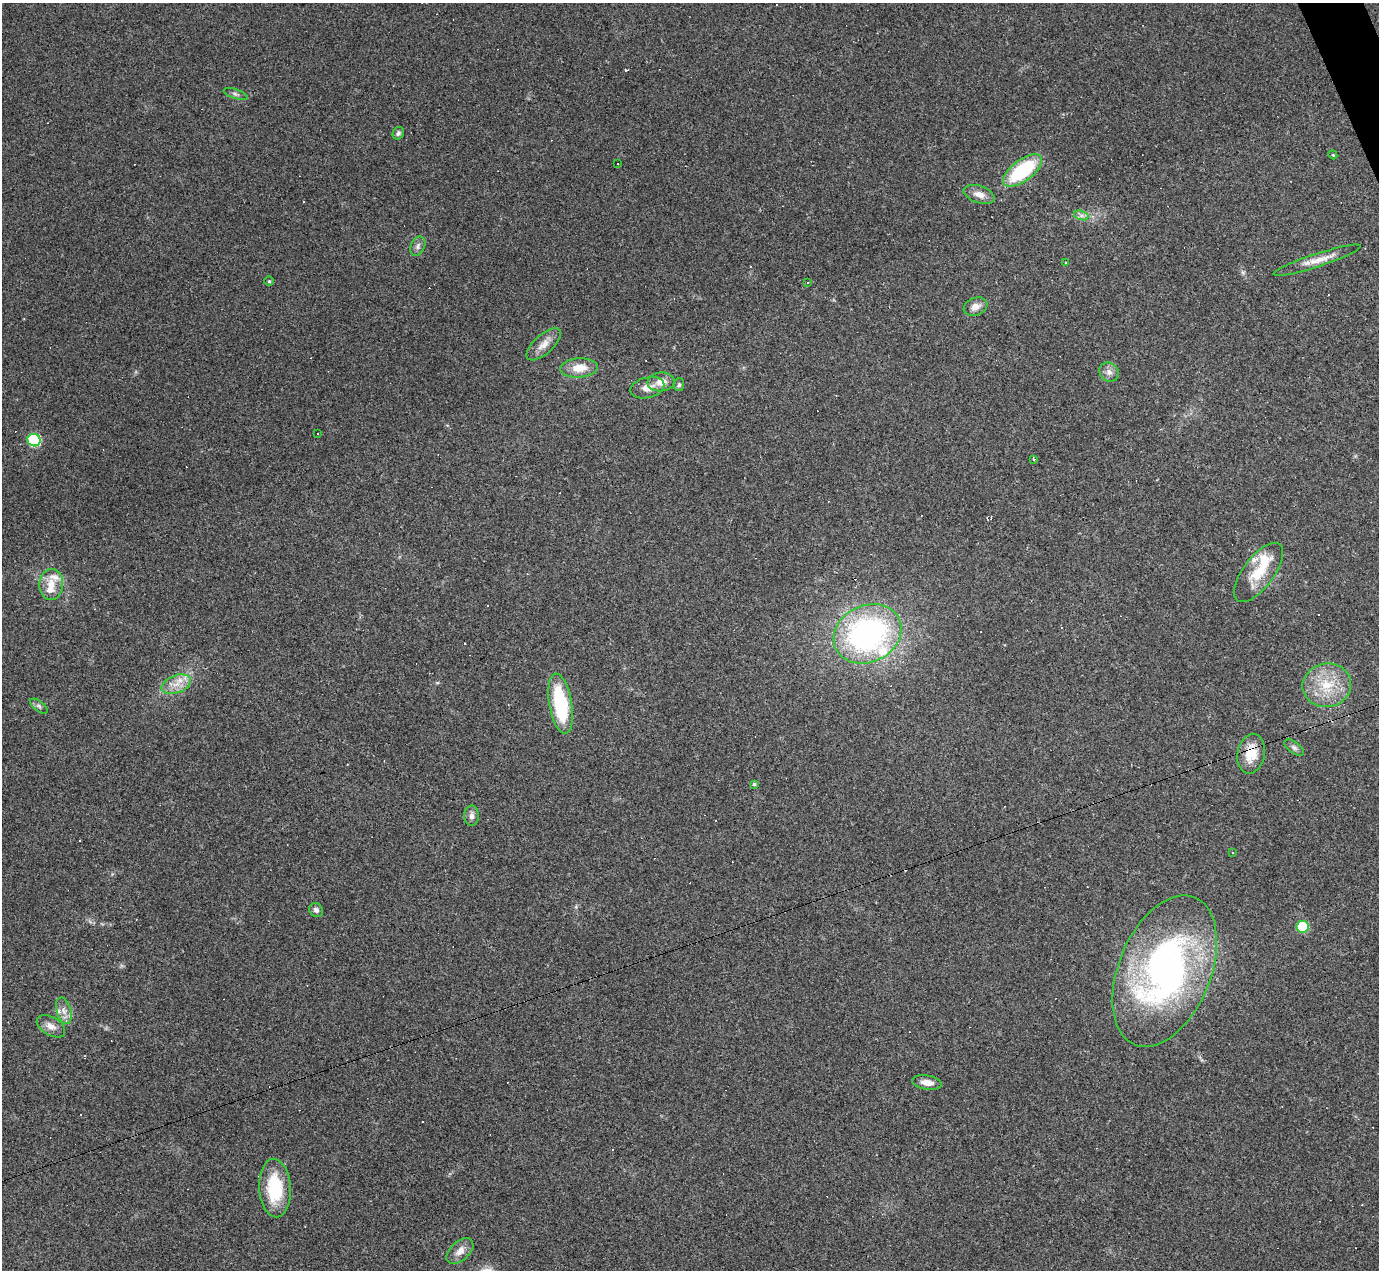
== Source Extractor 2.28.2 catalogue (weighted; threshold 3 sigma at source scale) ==
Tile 10 of 4 x 4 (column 2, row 3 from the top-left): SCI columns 1378-2754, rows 1545-2812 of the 5508 x 5495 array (HDU 1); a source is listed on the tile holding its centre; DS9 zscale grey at full resolution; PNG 1381 x 1272 px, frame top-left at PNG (2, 3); each listed source drawn as its Kron ellipse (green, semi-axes under 4 px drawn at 4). Shown black and unused: <1% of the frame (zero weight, under 3 of 4 exposures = <1% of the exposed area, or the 3 px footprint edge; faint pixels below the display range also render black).
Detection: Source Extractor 2.28.2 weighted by HDU 2 'WHT'; one run over the whole footprint, this tile lists its part. Background 0.232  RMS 0.0082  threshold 0.0367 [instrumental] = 3 sigma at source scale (4.5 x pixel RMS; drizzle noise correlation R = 1.50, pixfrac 1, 0.05/0.05 arcsec/px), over >= 5 px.
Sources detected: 68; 20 cosmic-ray / hot-pixel residue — neither listed nor drawn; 6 inside a brighter listed object's ellipse — not listed separately; the other 42 listed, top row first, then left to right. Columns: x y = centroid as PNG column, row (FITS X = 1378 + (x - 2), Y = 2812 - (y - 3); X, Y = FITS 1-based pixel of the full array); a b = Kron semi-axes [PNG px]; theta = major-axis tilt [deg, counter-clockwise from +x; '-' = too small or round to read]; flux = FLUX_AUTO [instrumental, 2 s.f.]
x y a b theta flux
235 94 12 4 -17 2.2
398 133 6 5 - 2
1333 155 4 3 - 0.73
618 164 3 2 - 1
1022 171 23 10 37 62
979 194 16 8 -19 7.2
1081 215 7 4 -18 2.4
418 246 10 7 65 3
1317 260 46 6 18 11
1066 263 4 2 - 0.57
269 281 5 4 - 1.1
807 283 3 3 - 3.2
975 307 12 8 20 5.6
544 344 21 9 42 8.7
579 368 19 9 3 13
1109 372 10 9 - 4.4
661 382 13 9 6 9.1
679 385 6 5 - 1.4
647 388 17 10 14 8.1
317 433 3 3 - 2.1
34 440 6 6 - 88
1033 459 3 3 - 13
1259 572 35 15 53 26
51 584 16 12 85 10
868 634 35 28 26 200
176 684 15 8 21 9.2
1327 685 24 22 10 29
561 704 30 11 -80 60
39 706 10 5 -38 2.3
1294 748 11 6 -37 2.6
1251 754 20 13 79 19
754 784 4 3 - 1.2
472 816 10 7 90 3.8
1232 853 3 2 - 0.79
316 910 7 6 - 2.9
1303 927 6 6 - 47
1165 971 79 46 68 300
64 1011 14 7 -74 5.5
51 1026 15 9 -30 6.3
927 1082 15 7 -8 7.2
275 1188 29 16 -87 44
460 1251 16 9 43 7
Overlapping masked pixels (flux is a lower limit): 1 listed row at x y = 1251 754